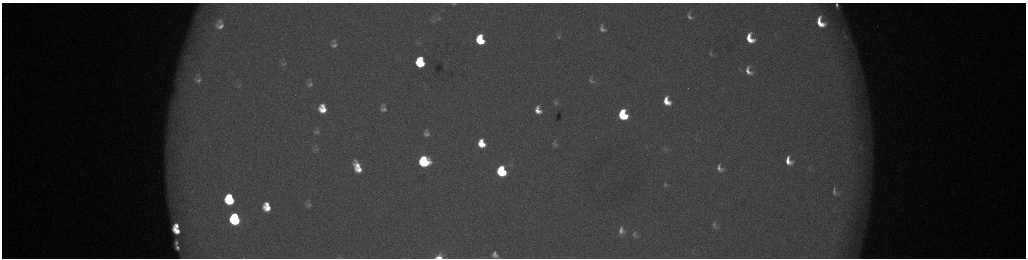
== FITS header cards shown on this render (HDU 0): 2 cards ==
NAXIS1  =                 2048 /fastest changing axis
NAXIS2  =                  512 /next to fastest changing axis

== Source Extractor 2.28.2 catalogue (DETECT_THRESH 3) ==
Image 2048 x 512 px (HDU 0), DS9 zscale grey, zoomed out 1/2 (1 PNG px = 2 x 2 image px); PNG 1028 x 260 px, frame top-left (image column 1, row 511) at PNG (2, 3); no overlay
Background 178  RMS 2.1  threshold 6.31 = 3 sigma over >= 5 px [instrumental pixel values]
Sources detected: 70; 4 cannot appear on this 1/2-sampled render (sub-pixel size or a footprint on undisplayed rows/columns) and are not listed; the other 66 listed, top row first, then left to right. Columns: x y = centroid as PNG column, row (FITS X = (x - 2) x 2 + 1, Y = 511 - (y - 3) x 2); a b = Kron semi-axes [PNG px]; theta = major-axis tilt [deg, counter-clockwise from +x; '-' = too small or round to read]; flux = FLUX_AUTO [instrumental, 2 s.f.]
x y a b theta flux
454 3 6 3 0 800
837 6 11 6 -71 3900
689 16 7 4 -62 1800
438 18 9 4 3 1200
433 21 8 4 4 870
220 22 7 4 -67 1100
820 22 11 7 -62 12000
220 26 7 5 -16 3000
602 29 7 4 -60 2000
845 36 6 3 -28 430
480 37 6 5 - 7300
559 37 5 3 - 440
750 38 10 6 -65 11000
334 41 6 5 - 710
480 41 7 5 -15 17000
418 43 6 2 7 420
334 45 7 4 4 1600
711 54 7 4 -52 730
189 58 5 4 - 1200
420 60 5 4 - 12000
284 64 7 4 30 800
420 64 7 5 -10 25000
748 71 11 7 -64 4400
198 76 10 6 -58 1600
198 80 8 6 22 1900
591 81 5 3 - 1100
310 84 6 5 - 1700
239 86 8 4 44 730
667 101 9 6 -65 9500
556 103 6 4 -15 810
383 106 7 5 -49 1100
322 109 9 7 -81 10000
383 109 9 7 -10 2200
538 110 7 5 -69 5000
623 115 8 6 -68 38000
317 131 8 8 - 1700
426 133 12 9 -74 3700
481 143 9 7 -72 12000
555 144 8 5 -38 1100
862 148 3 3 - 520
316 149 8 5 2 1100
665 150 4 2 - 430
423 159 5 3 - 15000
788 161 9 7 -64 6600
424 162 9 7 1 49000
357 165 14 8 -47 8100
720 168 8 6 -64 2800
809 168 6 3 -88 620
359 169 10 6 -6 6300
501 171 8 6 -70 50000
665 185 5 3 - 450
835 191 12 7 -75 2600
229 199 9 7 -76 34000
309 204 7 6 - 1400
267 207 8 6 -77 10000
235 219 9 7 -77 59000
714 224 10 5 88 1400
176 226 5 3 - 3400
176 230 8 5 -43 8600
621 231 8 6 -86 3100
634 234 7 4 -77 1100
176 242 4 3 - 1200
177 248 5 3 - 1600
495 254 6 5 - 2200
341 257 5 2 - 290
439 257 5 4 - 7500
At the frame edge (FLAGS 8, measured only in part): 4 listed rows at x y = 454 3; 837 6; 341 257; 439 257
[4 sub-pixel or undisplayed-footprint detections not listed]